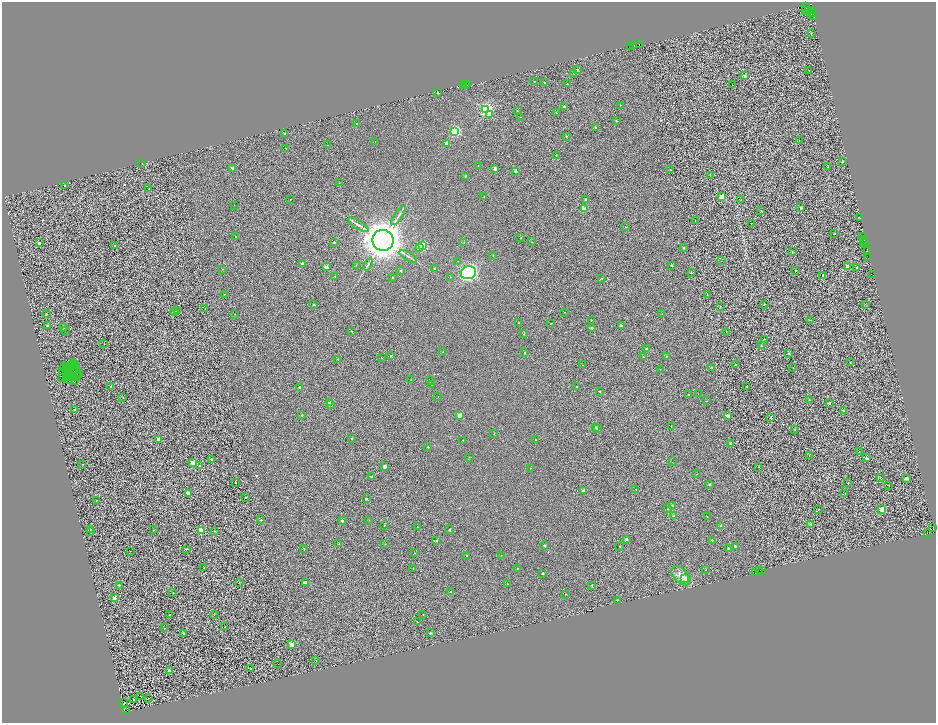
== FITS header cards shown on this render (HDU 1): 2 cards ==
NAXIS1  =                 1868
NAXIS2  =                 1442

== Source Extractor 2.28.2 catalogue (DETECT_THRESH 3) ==
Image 1868 x 1442 px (HDU 1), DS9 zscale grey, zoomed out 1/2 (1 PNG px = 2 x 2 image px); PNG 938 x 725 px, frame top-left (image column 1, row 1442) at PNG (2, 2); each listed source drawn as its Kron ellipse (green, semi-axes under 4 px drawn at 4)
Background 0.491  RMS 3.2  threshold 9.65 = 3 sigma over >= 5 px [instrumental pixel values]
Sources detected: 409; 100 cannot appear on this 1/2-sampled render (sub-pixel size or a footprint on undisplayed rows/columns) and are neither listed nor drawn; the other 309 listed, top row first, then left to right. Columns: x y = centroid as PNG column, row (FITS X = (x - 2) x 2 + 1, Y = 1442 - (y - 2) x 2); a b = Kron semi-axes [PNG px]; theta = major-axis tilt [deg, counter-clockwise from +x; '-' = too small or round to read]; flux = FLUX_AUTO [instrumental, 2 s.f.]
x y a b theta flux
805 6 4 3 - 2.6e+04
808 10 3 1 - 3.2e+03
806 11 3 2 - 5.8e+03
811 11 2 2 - 9.6e+03
813 13 2 2 - 3.3e+04
810 14 2 1 - 1.3e+04
813 16 2 1 - 3.7e+03
811 33 2 2 - 5.9e+02
639 45 2 1 - 6.1e+03
634 46 3 2 - 1.7e+04
631 47 2 1 - 1.7e+03
577 69 2 2 - 2.6e+03
809 70 2 2 - 1.8e+02
574 73 2 2 - 9.7e+02
744 76 2 2 - 2.9e+03
534 81 2 2 - 9.9e+02
545 83 2 2 - 5.5e+02
465 84 2 1 - 1.6e+04
468 84 4 2 - 1.6e+04
567 84 2 2 - 1.1e+03
463 85 2 1 - 2.3e+03
732 85 2 1 - 2.7e+02
438 93 2 2 - 2.1e+03
620 105 2 2 - 2.2e+02
564 106 2 2 - 1.5e+03
486 109 4 3 - 1.4e+05
517 111 2 2 - 5.0e+02
556 113 2 2 - 4.1e+02
489 114 3 2 - 3.8e+03
520 117 2 1 - 1.6e+02
616 121 2 2 - 6.7e+02
357 124 2 2 - 6.8e+02
595 127 2 2 - 1.5e+03
455 131 3 3 - 9.8e+04
284 134 2 1 - 4.6e+02
566 136 2 2 - 4.8e+02
799 140 2 2 - 2.4e+02
375 141 2 2 - 1.7e+02
446 143 2 2 - 5.3e+03
327 145 2 1 - 3.6e+02
286 149 2 1 - 4.5e+02
556 155 2 2 - 5.0e+02
842 162 2 2 - 9.7e+02
142 164 2 1 - 4.9e+02
478 166 2 1 - 3.6e+02
828 167 2 1 - 3.5e+02
232 168 2 2 - 1.9e+03
495 168 2 2 - 4.4e+03
670 170 2 2 - 2.9e+03
515 171 2 2 - 1.8e+03
710 175 2 1 - 2.4e+02
465 176 2 2 - 5.9e+02
339 183 2 1 - 5.0e+02
64 185 2 2 - 4.8e+02
149 189 2 1 - 1.4e+02
484 197 2 2 - 8.0e+02
722 197 2 2 - 1.8e+04
586 199 2 2 - 1.5e+03
290 200 2 2 - 4.2e+02
741 200 2 1 - 1.9e+03
234 205 2 1 - 1.4e+02
801 208 2 2 - 2.7e+03
584 209 2 2 - 1.2e+04
761 210 2 1 - 2.8e+02
398 215 11 2 56 1.5e+03
860 218 2 1 - 2.4e+02
695 220 2 1 - 2.3e+02
751 223 2 1 - 3.9e+02
358 225 12 3 -31 2.0e+03
625 227 2 2 - 5.3e+02
834 233 2 2 - 1.7e+03
862 236 2 1 - 4.1e+03
235 237 2 1 - 4.0e+02
521 237 2 2 - 6.8e+02
383 240 10 10 - 1.3e+06
863 240 3 2 - 1.2e+04
334 242 2 2 - 1.2e+03
464 242 3 2 - 3.4e+02
532 242 2 2 - 3.5e+02
866 242 2 1 - 2.5e+03
39 243 2 2 - 3.3e+03
865 244 2 1 - 2.9e+03
115 246 2 2 - 2.5e+03
422 246 3 3 - 4.8e+04
420 248 2 2 - 1.6e+04
683 248 2 2 - 1.3e+03
867 251 2 2 - 9.7e+03
792 252 2 2 - 7.4e+02
408 256 10 2 -32 1.3e+03
493 256 2 2 - 5.8e+02
867 258 2 1 - 4.3e+03
458 261 2 2 - 1.9e+02
721 261 2 1 - 2.2e+02
302 264 2 2 - 5.7e+03
368 264 7 3 55 9.9e+02
356 265 2 2 - 2.8e+02
672 265 2 2 - 6.9e+02
848 266 2 2 - 6.0e+03
326 267 2 2 - 6.8e+03
857 267 2 2 - 7.7e+02
434 268 2 2 - 8.5e+02
222 269 2 2 - 2.1e+02
401 271 2 2 - 2.1e+03
795 271 2 2 - 9.6e+02
468 273 8 6 15 3.2e+05
691 273 2 2 - 1.3e+03
872 274 3 1 - 2.1e+04
335 276 2 2 - 3.1e+02
823 276 2 2 - 2.9e+02
393 277 2 2 - 5.1e+02
450 277 2 1 - 3.4e+02
602 278 2 2 - 5.8e+02
224 294 2 2 - 4.4e+02
707 295 2 1 - 7.6e+02
313 304 2 2 - 6.4e+02
764 304 2 2 - 1.1e+03
865 304 3 2 - 2.5e+02
720 307 2 2 - 2.6e+02
205 308 2 1 - 2.9e+02
177 311 2 2 - 3.9e+02
175 312 2 2 - 8.2e+02
565 312 2 1 - 2.2e+02
46 313 2 2 - 1.4e+03
235 314 2 1 - 3.6e+02
662 314 2 2 - 1.9e+02
591 320 2 2 - 4.5e+02
811 320 2 1 - 1.4e+02
519 323 2 2 - 6.5e+02
551 324 2 1 - 3.9e+02
621 325 2 2 - 1.3e+03
47 326 2 2 - 6.5e+02
64 327 2 2 - 7.0e+02
592 328 2 2 - 2.6e+03
65 330 2 1 - 2.5e+02
351 331 2 2 - 4.8e+02
726 332 2 1 - 1.6e+02
524 334 2 2 - 9.0e+02
764 339 2 2 - 2.6e+02
104 344 2 1 - 1.3e+02
761 346 2 2 - 2.0e+03
647 349 2 2 - 2.0e+03
443 351 2 2 - 3.5e+02
524 353 2 2 - 1.0e+03
789 353 2 2 - 6.6e+02
391 356 2 2 - 1.7e+03
666 356 2 2 - 7.0e+02
643 357 2 2 - 9.4e+02
381 358 2 1 - 2.7e+02
338 359 2 2 - 9.3e+02
73 362 2 2 - 5.7e+02
850 363 2 1 - 7.1e+02
72 364 2 1 - 2.8e+01
75 365 3 1 - 1.7e+02
583 365 2 2 - 2.5e+02
736 365 2 2 - 1.5e+03
77 366 4 1 - 3.0e+02
65 367 2 1 - 6.3e+01
712 367 2 2 - 1.7e+03
793 367 2 1 - 2.8e+02
69 368 5 1 - 2.3e+02
67 369 2 1 - 1.9e+02
660 369 2 2 - 2.3e+02
74 370 2 2 - 5.8e+01
62 371 2 1 - 1.7e+02
69 371 2 1 - 2.6e+02
66 373 2 1 - 1.7e+02
80 374 2 1 - 3.0e+02
68 376 2 1 - 2.5e+02
77 376 3 1 - 3.6e+02
79 376 2 1 - 1.7e+02
63 378 2 2 - 2.6e+02
66 378 3 2 - 8.0e+01
70 380 2 1 - 8.3e+01
74 380 3 1 - 3.5e+02
411 380 2 1 - 1.5e+02
430 380 2 2 - 6.8e+02
432 384 2 2 - 8.5e+02
110 386 2 2 - 1.6e+03
577 386 2 2 - 4.2e+02
300 387 2 2 - 2.2e+03
746 387 2 1 - 3.8e+02
600 391 2 2 - 9.5e+02
698 394 2 2 - 2.2e+02
689 395 2 2 - 1.1e+03
123 397 3 2 - 4.4e+02
438 397 2 1 - 1.9e+02
809 400 2 2 - 6.4e+02
707 401 2 2 - 3.0e+02
330 402 2 2 - 1.6e+04
829 403 2 2 - 3.6e+03
331 405 2 2 - 3.0e+03
75 409 2 2 - 9.4e+02
843 411 2 2 - 2.7e+03
302 415 2 2 - 9.4e+02
459 415 2 2 - 1.2e+04
728 416 2 2 - 7.5e+03
771 418 2 2 - 1.1e+03
671 426 2 1 - 3.6e+02
595 427 2 2 - 1.7e+03
598 429 2 2 - 1.2e+03
795 430 2 2 - 2.2e+02
494 434 2 2 - 2.8e+02
352 438 2 2 - 9.2e+02
158 439 2 2 - 5.9e+03
463 440 2 1 - 2.9e+02
535 440 2 2 - 4.1e+02
731 443 2 2 - 5.0e+03
428 447 2 2 - 1.2e+03
859 452 2 2 - 4.1e+02
809 456 2 1 - 2.8e+02
469 457 2 2 - 3.8e+02
866 458 2 2 - 2.9e+03
212 459 2 2 - 1.6e+03
193 462 2 2 - 1.1e+04
672 462 2 2 - 2.0e+02
83 464 3 1 - 2.1e+02
199 466 2 2 - 1.3e+03
385 466 2 2 - 5.1e+03
759 467 3 2 - 2.5e+02
530 468 2 2 - 5.7e+02
697 474 2 1 - 4.5e+02
371 477 2 2 - 2.4e+03
880 477 2 2 - 7.1e+02
906 478 2 2 - 4.9e+03
235 482 2 2 - 5.7e+03
848 483 2 2 - 1.3e+03
709 484 2 2 - 1.2e+03
889 486 2 1 - 1.8e+02
636 489 2 1 - 1.8e+02
583 491 2 2 - 5.2e+03
188 493 2 2 - 4.1e+03
845 494 2 1 - 3.3e+02
245 497 2 2 - 7.7e+02
366 499 2 2 - 2.1e+03
96 500 2 1 - 4.1e+02
673 506 2 2 - 5.2e+03
667 509 2 2 - 2.2e+02
818 509 2 2 - 8.4e+02
882 509 2 2 - 1.9e+04
673 516 2 2 - 1.8e+03
707 517 2 2 - 4.0e+02
261 520 2 2 - 7.4e+02
369 520 2 2 - 1.8e+02
342 521 2 2 - 2.0e+03
811 524 2 2 - 1.2e+03
721 525 2 2 - 7.2e+02
384 526 2 2 - 5.5e+02
417 527 2 2 - 2.0e+02
932 527 3 1 - 4.4e+02
90 529 2 2 - 8.1e+02
153 530 2 1 - 2.2e+02
450 530 2 2 - 2.3e+03
201 531 2 2 - 2.4e+04
214 531 2 1 - 1.7e+03
91 532 2 2 - 3.8e+03
927 533 2 1 - 3.3e+02
627 539 3 2 - 2.6e+03
437 540 2 2 - 8.9e+02
712 540 2 2 - 1.3e+03
339 544 2 2 - 3.8e+02
385 544 2 2 - 2.5e+02
545 545 2 2 - 2.6e+03
620 546 2 2 - 5.9e+02
735 546 2 2 - 1.3e+03
304 548 2 2 - 5.1e+02
728 548 2 2 - 1.3e+03
186 549 3 2 - 3.0e+02
130 551 2 1 - 1.7e+02
415 553 2 2 - 7.0e+02
467 555 2 2 - 5.2e+02
501 555 2 1 - 1.7e+02
204 568 2 2 - 6.5e+02
413 568 2 2 - 7.1e+02
517 568 2 1 - 3.4e+02
706 570 2 2 - 3.6e+02
759 570 2 1 - 1.6e+03
761 571 2 1 - 1.9e+02
756 572 2 1 - 3.0e+02
543 573 2 2 - 1.8e+03
681 576 11 7 -44 4.7e+03
685 578 3 2 - 4.0e+03
239 583 2 2 - 3.0e+02
306 583 2 2 - 7.7e+03
507 584 2 2 - 4.3e+02
119 585 2 2 - 1.5e+03
592 585 2 2 - 4.6e+02
451 592 2 2 - 1.3e+03
173 593 2 1 - 2.8e+03
566 594 2 1 - 2.4e+02
114 598 2 2 - 7.9e+03
617 600 2 2 - 6.4e+02
214 614 2 2 - 5.9e+02
423 614 2 2 - 5.7e+02
170 615 2 2 - 7.9e+02
417 622 2 2 - 5.9e+02
225 627 2 2 - 2.0e+03
164 628 2 2 - 2.7e+02
183 633 2 2 - 4.0e+02
430 633 2 2 - 1.4e+03
291 645 2 2 - 1.6e+04
316 661 2 1 - 1.7e+02
278 664 2 1 - 6.6e+02
251 668 2 2 - 1.5e+03
169 671 2 2 - 6.5e+03
141 696 3 1 - 1.8e+02
148 698 2 1 - 1.6e+02
133 699 2 1 - 2.5e+02
124 703 2 1 - 2.3e+02
127 710 2 1 - 4.2e+02
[100 sub-pixel or undisplayed-footprint detections neither listed nor drawn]